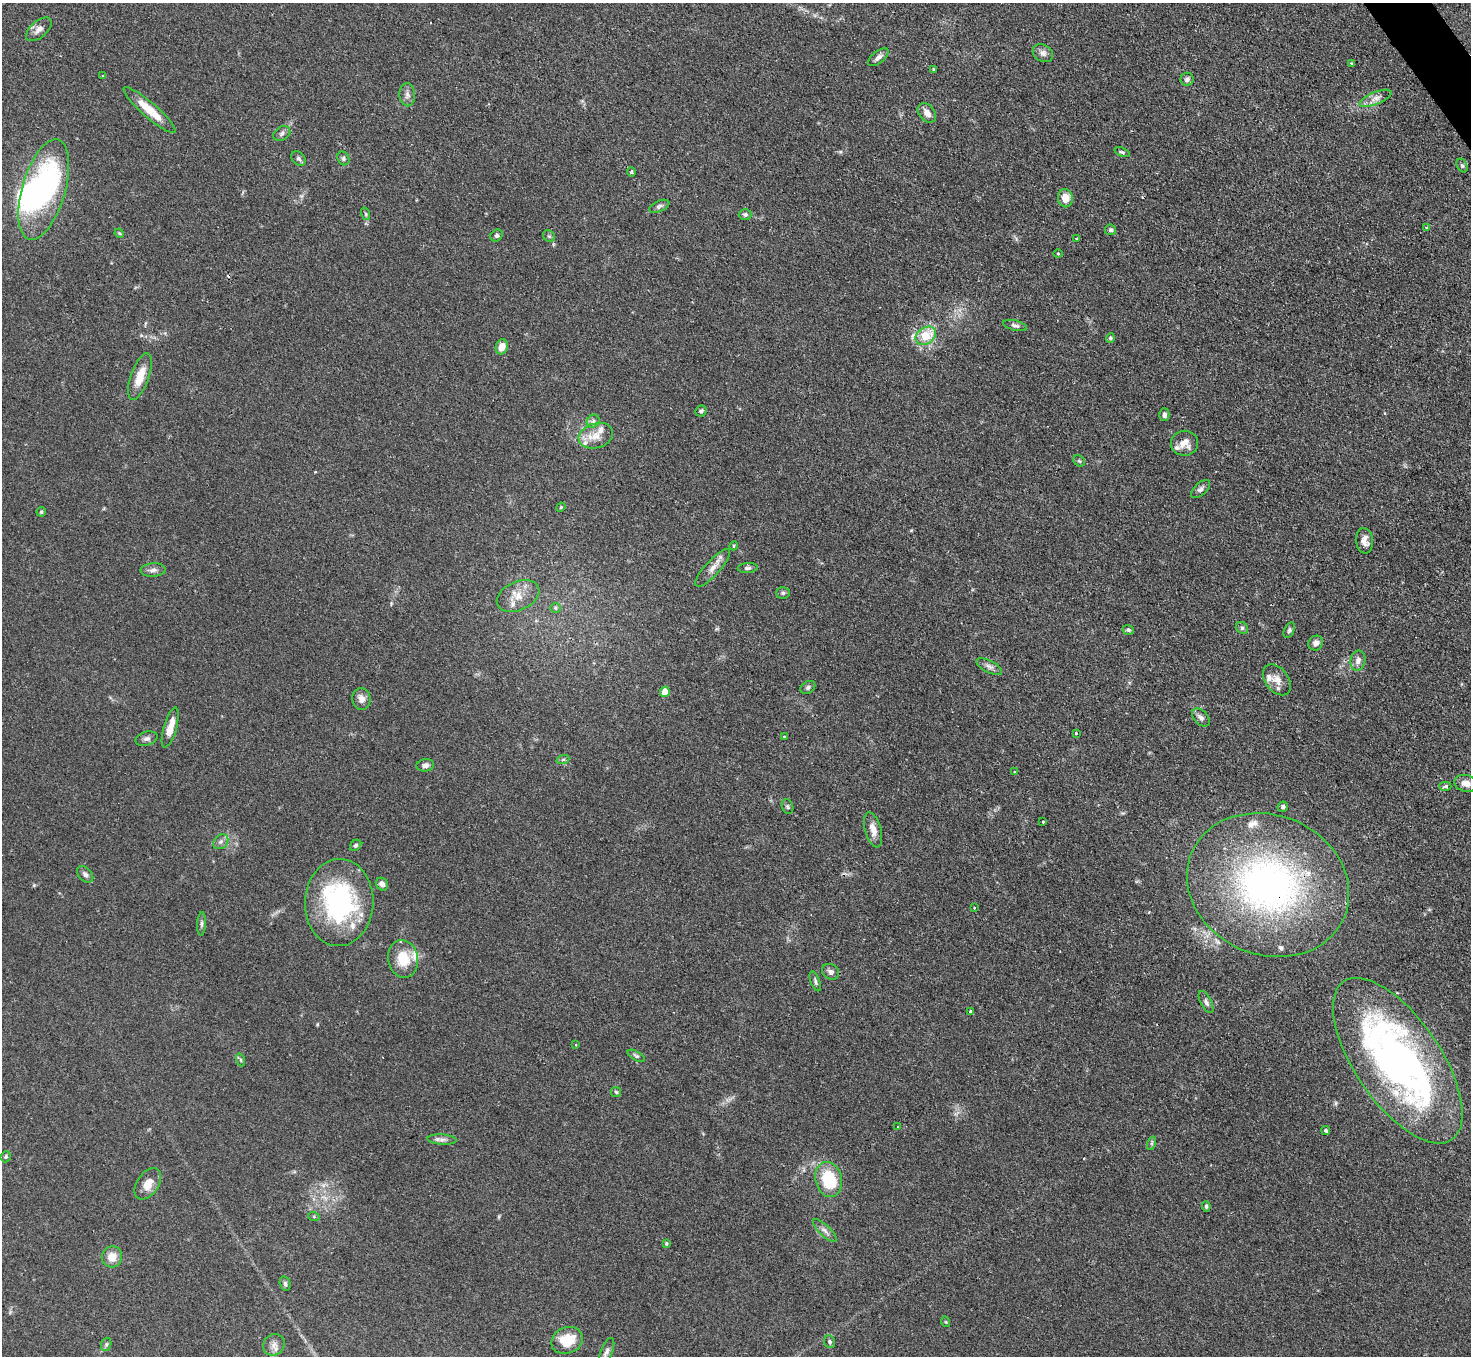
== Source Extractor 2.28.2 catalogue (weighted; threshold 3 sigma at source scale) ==
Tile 10 of 4 x 4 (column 2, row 3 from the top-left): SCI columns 1471-2939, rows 1653-3006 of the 5880 x 5872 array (HDU 1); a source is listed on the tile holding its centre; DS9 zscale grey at full resolution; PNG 1473 x 1358 px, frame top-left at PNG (2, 3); each listed source drawn as its Kron ellipse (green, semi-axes under 4 px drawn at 4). Shown black and unused: <1% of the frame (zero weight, under 2 of 3 exposures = <1% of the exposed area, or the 3 px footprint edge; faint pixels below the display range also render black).
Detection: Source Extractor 2.28.2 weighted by HDU 2 'WHT'; one run over the whole footprint, this tile lists its part. Background 0.0811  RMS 0.0058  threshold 0.0262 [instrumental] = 3 sigma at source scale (4.5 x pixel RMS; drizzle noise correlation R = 1.50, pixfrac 1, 0.05/0.05 arcsec/px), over >= 5 px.
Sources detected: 128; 2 inside a brighter object's white glare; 4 cosmic-ray / hot-pixel residue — neither listed nor drawn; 10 inside a brighter listed object's ellipse — not listed separately; the other 112 listed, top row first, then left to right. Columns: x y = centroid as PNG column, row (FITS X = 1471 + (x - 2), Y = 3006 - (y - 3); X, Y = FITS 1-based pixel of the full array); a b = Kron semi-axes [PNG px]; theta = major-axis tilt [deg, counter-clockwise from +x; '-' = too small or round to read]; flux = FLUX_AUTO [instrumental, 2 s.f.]
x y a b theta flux
39 29 15 8 42 3.6
1043 53 11 8 -30 2.9
878 57 12 6 39 2.5
1351 63 4 3 - 0.58
933 69 3 3 - 1.2
103 75 3 2 - 0.44
1187 79 6 6 - 1.8
407 95 11 8 -87 2.6
1376 98 17 6 22 4
150 110 34 7 -41 13
927 113 11 7 -51 4.3
282 133 9 6 34 1.9
1122 152 8 4 -19 0.97
299 158 8 6 -44 1.5
343 158 7 5 -63 1.4
1462 165 7 5 -62 0.99
631 172 4 4 - 0.92
44 190 52 21 74 110
1065 198 9 7 -82 6.8
659 206 10 5 24 1.6
366 214 6 4 -71 0.75
745 215 6 5 - 1.2
1426 228 4 4 - 0.66
1111 230 5 5 - 1.1
119 233 5 4 - 0.64
496 235 6 5 - 1.2
549 236 6 5 - 1.1
1076 238 3 2 - 0.78
1058 253 5 3 - 0.49
1015 325 12 5 -14 1.7
926 336 11 8 34 16
1110 338 5 4 - 1
502 347 8 6 72 5.9
140 377 24 9 70 10
701 411 6 5 - 1.4
1164 415 6 5 - 1.7
593 421 7 6 - 1.7
596 436 17 12 16 7.9
1185 443 13 12 - 6.1
1079 461 6 5 - 0.9
1200 489 11 6 42 2
561 507 5 4 - 0.56
41 512 5 4 - 0.89
1364 541 13 8 -84 3.9
734 546 4 4 - 0.63
713 568 24 7 48 5.3
748 568 10 5 5 1.4
153 570 12 6 4 2.4
783 593 7 5 2 1.1
518 596 22 14 24 9.5
555 608 5 5 - 0.85
1242 628 6 5 - 1.3
1128 630 6 5 - 1.1
1289 630 8 5 65 1.2
1316 643 8 7 - 2.6
1358 661 10 7 78 3.2
989 666 14 6 -27 2.5
1277 680 17 11 -52 5.7
808 687 8 6 31 1.5
665 692 5 4 - 11
361 699 11 9 -80 3.5
1201 717 11 7 -45 2.3
170 727 21 6 74 7.8
1076 733 3 3 - 0.98
784 737 3 3 - 0.45
147 739 11 6 15 2.1
563 759 6 4 20 0.92
425 765 9 6 10 2.1
1015 772 3 3 - 1.4
1466 783 11 8 -13 5.1
1445 786 6 4 -3 1.6
787 807 7 5 -73 1.1
1283 807 5 5 - 1.6
1043 822 3 3 - 1.2
873 830 18 8 -75 5.3
221 842 8 6 45 1.9
356 845 6 5 - 1.1
85 874 10 6 -46 2
382 884 7 5 -51 2.6
1268 885 83 70 -23 210
339 903 43 34 87 78
974 908 3 3 - 1.1
202 924 12 4 87 1.4
403 959 19 15 -79 15
831 972 9 7 -34 2
815 981 10 4 -69 1.3
1206 1002 12 5 -62 2
970 1012 3 3 - 5.6
576 1045 3 2 - 0.36
636 1056 10 4 -30 1.2
241 1060 6 4 -71 0.88
1398 1061 96 43 -56 260
616 1092 5 5 - 0.82
898 1127 3 3 - 0.61
1326 1130 4 4 - 1.5
442 1140 15 5 -4 2.3
1152 1143 7 4 71 0.88
6 1157 6 5 - 0.9
829 1179 18 13 -75 28
148 1184 17 10 55 7.5
1206 1206 5 4 - 1.2
314 1217 6 4 -19 0.62
825 1231 15 5 -44 2.6
666 1243 4 4 - 0.7
112 1257 10 10 - 6.9
285 1283 7 5 -75 1.2
946 1322 5 3 - 0.57
567 1340 16 13 22 14
830 1342 6 5 - 1.1
106 1344 7 5 70 1
274 1345 11 10 - 3.7
606 1352 15 6 68 2.3
Overlapping masked pixels (flux is a lower limit): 1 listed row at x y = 1268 885